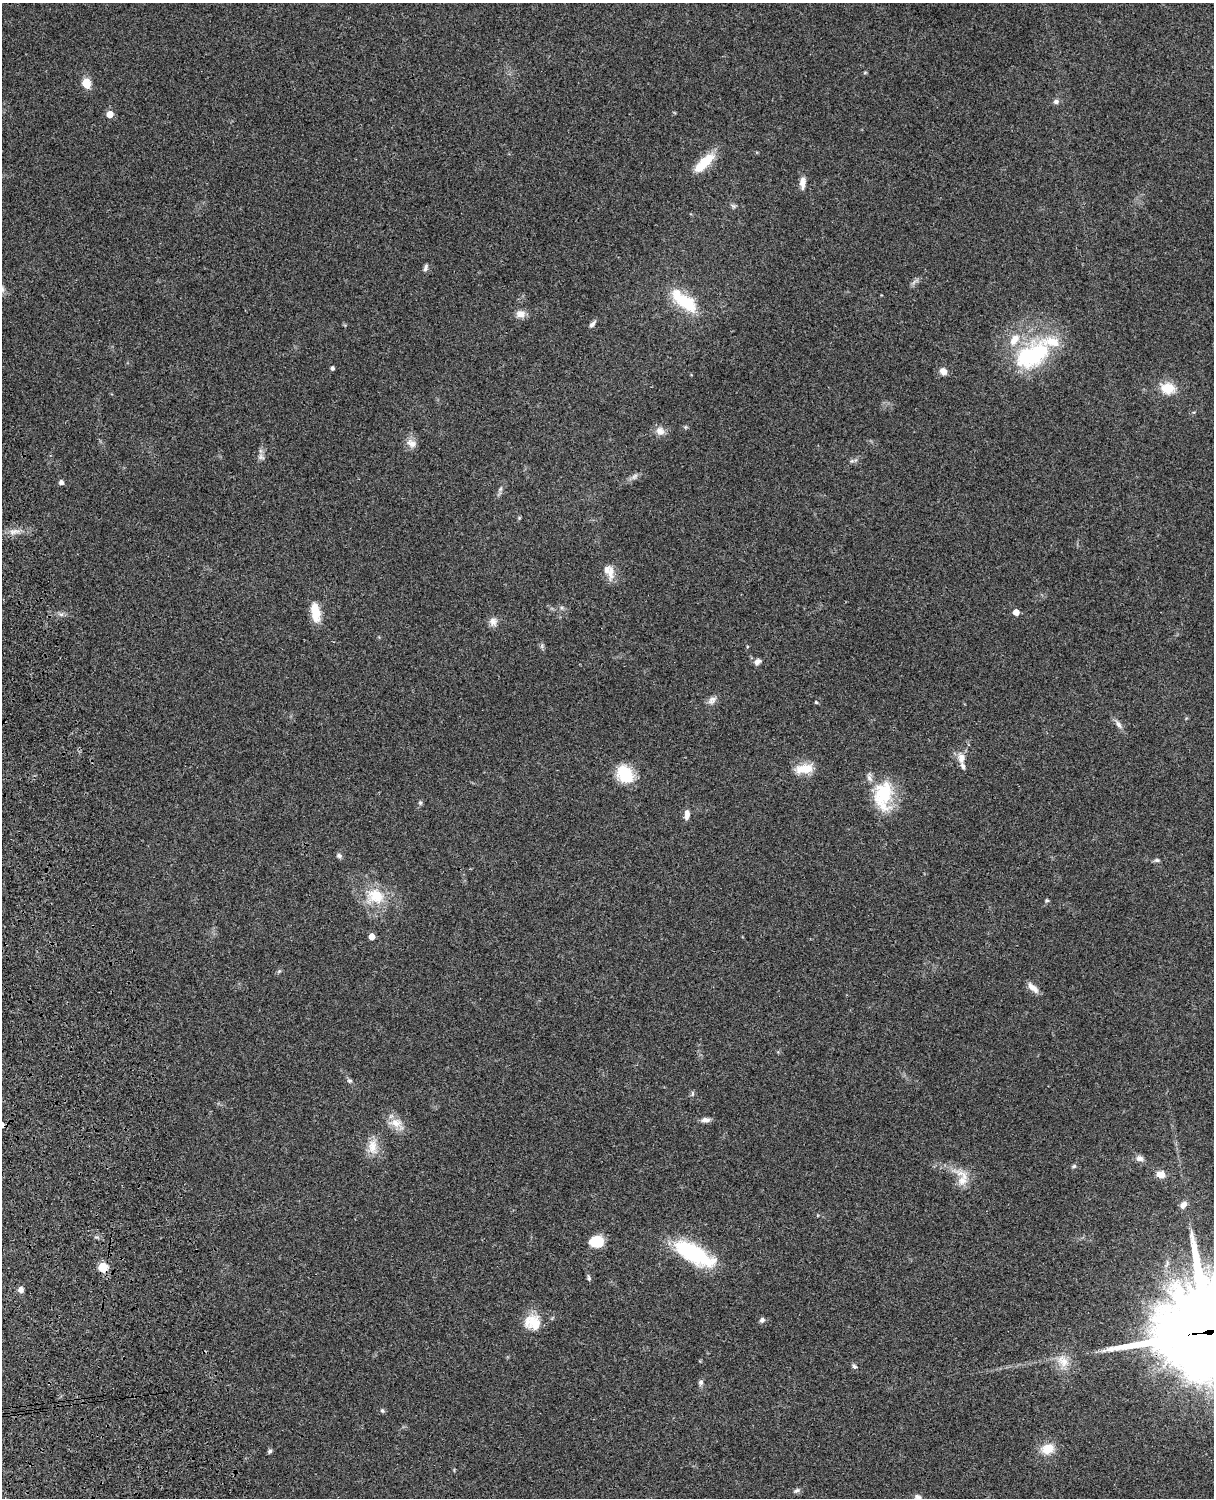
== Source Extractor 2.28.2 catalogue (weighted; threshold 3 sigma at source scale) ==
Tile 7 of 4 x 3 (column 3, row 2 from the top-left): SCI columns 2546-3757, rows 1773-3268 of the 5088 x 4927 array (HDU 1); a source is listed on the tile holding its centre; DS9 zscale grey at full resolution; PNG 1216 x 1500 px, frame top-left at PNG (2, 3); no overlay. Shown black and unused: <1% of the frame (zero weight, under 3 of 4 exposures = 6% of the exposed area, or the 3 px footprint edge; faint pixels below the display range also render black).
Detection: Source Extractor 2.28.2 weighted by HDU 2 'WHT'; one run over the whole footprint, this tile lists its part. Background 0.0958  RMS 0.0062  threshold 0.0279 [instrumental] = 3 sigma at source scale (4.5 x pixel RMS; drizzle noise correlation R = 1.50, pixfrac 1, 0.05/0.05 arcsec/px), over >= 5 px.
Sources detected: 76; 6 inside a brighter listed object's ellipse — not listed separately; the other 70 listed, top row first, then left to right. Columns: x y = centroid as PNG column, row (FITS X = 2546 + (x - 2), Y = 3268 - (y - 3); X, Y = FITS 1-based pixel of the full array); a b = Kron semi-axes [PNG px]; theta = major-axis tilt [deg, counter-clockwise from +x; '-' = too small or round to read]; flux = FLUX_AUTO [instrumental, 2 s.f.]
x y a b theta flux
86 83 9 7 -76 9.5
1056 101 7 6 - 2
110 114 5 5 - 8.6
704 163 29 10 45 16
803 183 14 6 87 4.3
733 206 8 5 -22 1.3
426 268 10 5 72 1.6
685 302 39 17 -34 25
521 314 13 9 -5 4.2
592 324 10 5 48 1.9
1032 355 49 29 30 60
332 368 4 4 - 1.4
943 371 8 7 - 4.1
1168 388 12 10 -9 15
685 427 6 4 90 0.81
660 431 12 11 - 4.5
411 443 14 9 -26 4.2
261 457 10 7 -44 2.1
634 476 11 5 41 2.3
61 482 6 6 - 1.6
500 489 6 4 46 1.1
14 532 12 5 14 3.4
611 572 22 8 87 5.4
315 612 24 10 -81 12
1016 612 4 4 - 6.9
61 614 7 4 -18 1.4
493 622 12 10 -84 3.7
757 662 9 7 35 2.4
712 700 13 8 48 3.2
816 702 5 4 - 0.63
1118 724 12 6 -58 2.6
961 758 15 10 -89 5.4
804 769 23 11 9 12
625 774 22 16 -56 19
883 794 34 23 79 32
420 803 6 5 - 1
687 814 12 6 86 3.6
339 856 8 6 -18 1.7
1157 860 7 5 -19 1.2
375 896 25 22 -7 20
1047 900 5 5 - 0.89
372 936 5 4 - 6.1
279 971 5 5 - 0.83
1033 988 18 7 -43 4.2
349 1081 7 6 - 1.2
692 1093 8 4 81 0.98
705 1120 10 6 5 2.9
396 1123 19 12 0 7.6
373 1147 22 12 -86 8.7
1140 1158 10 8 -15 2.7
1074 1166 6 5 - 1
1161 1174 9 8 - 5.3
962 1181 30 12 -64 9.8
1183 1205 9 7 43 3.2
597 1241 14 11 1 14
694 1254 48 18 -29 50
103 1267 5 5 - 29
589 1278 8 4 -75 1.3
21 1290 6 6 - 2.8
762 1320 7 6 - 1.6
532 1322 22 20 -22 13
1210 1332 42 32 3 13000
1063 1361 19 13 -41 9.2
854 1366 8 6 -51 1.3
701 1382 8 6 66 1.6
382 1411 6 4 -68 0.93
1048 1449 13 10 22 12
270 1451 6 5 - 1.1
797 1490 10 5 27 1.6
918 1497 9 6 -23 2.2
Overlapping masked pixels (flux is a lower limit): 2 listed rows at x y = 103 1267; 1210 1332
Isophote crosses this tile's border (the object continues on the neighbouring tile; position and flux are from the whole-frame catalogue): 2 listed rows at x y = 1210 1332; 918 1497